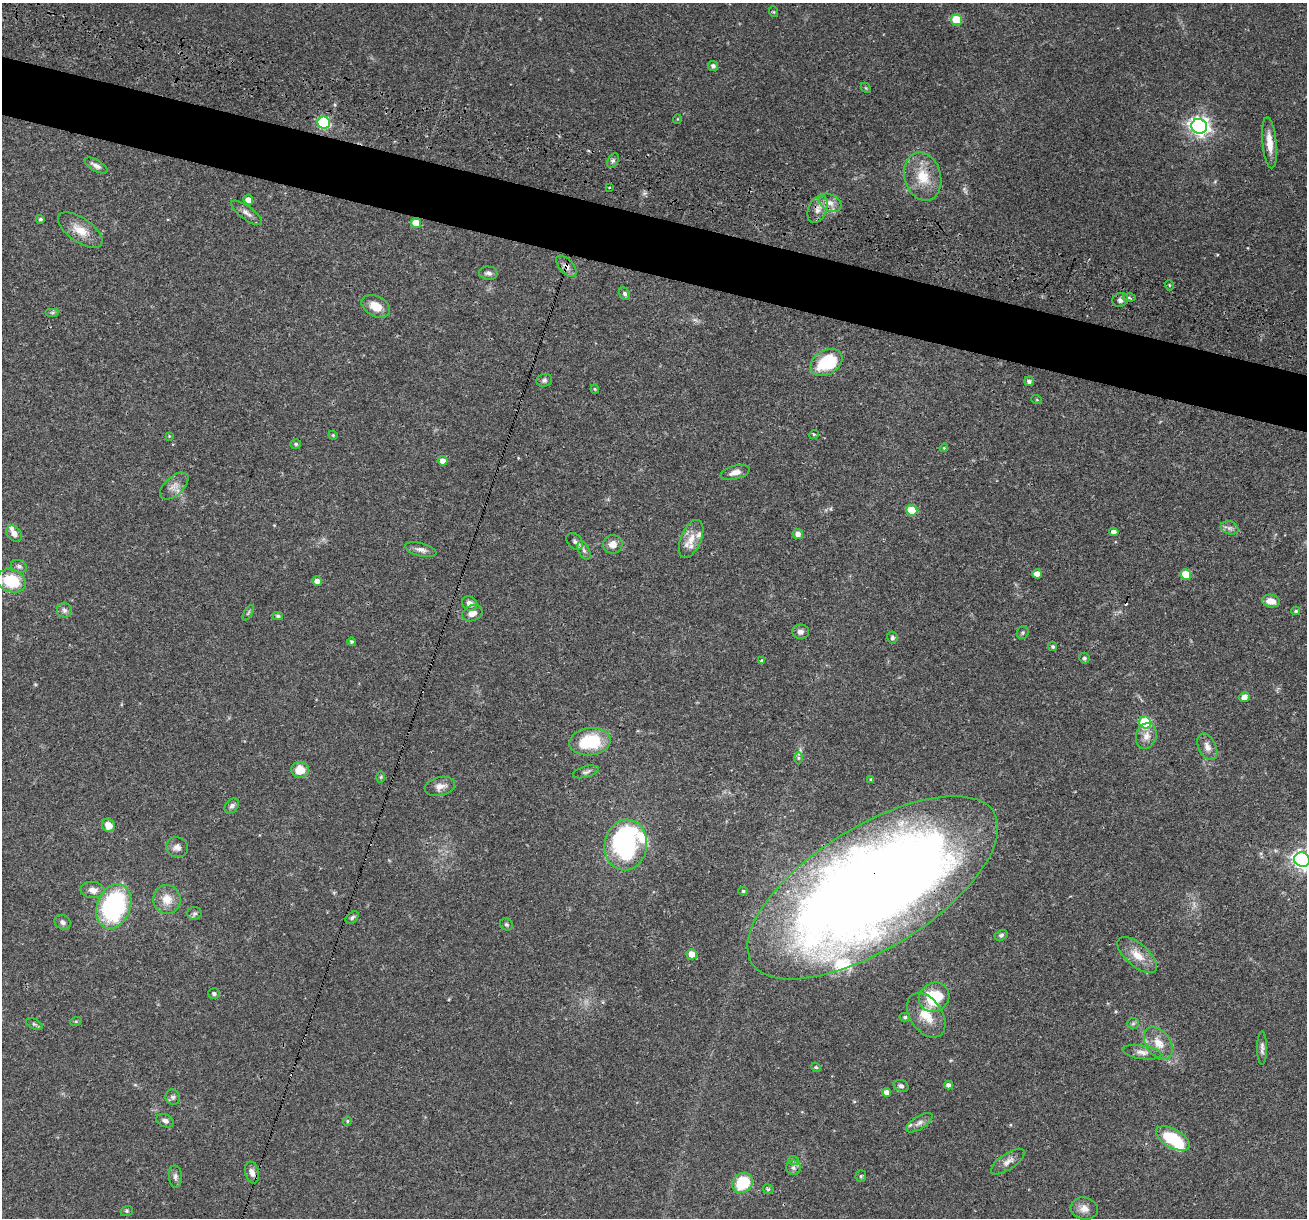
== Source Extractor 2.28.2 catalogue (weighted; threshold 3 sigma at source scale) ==
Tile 11 of 4 x 4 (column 3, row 3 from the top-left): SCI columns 2612-3916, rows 1468-2683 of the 5240 x 5301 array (HDU 1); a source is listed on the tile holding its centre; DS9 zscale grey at full resolution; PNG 1309 x 1220 px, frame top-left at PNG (2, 3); each listed source drawn as its Kron ellipse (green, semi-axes under 4 px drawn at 4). Shown black and unused: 5% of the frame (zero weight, under 3 of 4 exposures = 3% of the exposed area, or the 3 px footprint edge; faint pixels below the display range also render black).
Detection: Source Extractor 2.28.2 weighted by HDU 2 'WHT'; one run over the whole footprint, this tile lists its part. Background 0.0564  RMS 0.0032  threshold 0.0146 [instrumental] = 3 sigma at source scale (4.5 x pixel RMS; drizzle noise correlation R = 1.50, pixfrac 1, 0.05/0.05 arcsec/px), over >= 5 px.
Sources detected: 136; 1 too faint to see at this stretch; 2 inside a brighter object's white glare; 1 cosmic-ray / hot-pixel residue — neither listed nor drawn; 6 inside a brighter listed object's ellipse — not listed separately; the other 126 listed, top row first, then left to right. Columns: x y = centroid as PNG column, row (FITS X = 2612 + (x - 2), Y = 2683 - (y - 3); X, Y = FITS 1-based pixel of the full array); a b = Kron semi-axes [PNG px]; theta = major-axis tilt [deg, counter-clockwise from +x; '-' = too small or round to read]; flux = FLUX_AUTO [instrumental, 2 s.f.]
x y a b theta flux
774 12 5 3 - 0.31
957 20 5 5 - 13
713 66 5 5 - 1.1
866 88 6 4 -46 0.38
677 119 4 3 - 0.23
324 123 6 6 - 39
1199 126 8 7 - 160
1269 143 25 7 -84 4.3
613 160 8 5 63 0.79
96 166 13 5 -30 1.6
923 177 24 18 -75 8.4
609 188 3 2 - 0.43
248 200 5 5 - 2.3
830 203 12 8 -28 2.4
818 209 14 9 65 2.8
247 213 18 6 -37 1.8
40 219 4 4 - 0.57
416 223 5 5 - 6
80 230 26 12 -35 5.3
566 266 13 7 -47 1.7
488 273 9 6 -6 1.2
1169 285 5 3 - 0.29
625 294 6 5 - 0.68
1129 298 6 4 -3 0.6
1120 300 8 7 - 1.3
376 306 15 10 -28 4.4
52 312 7 4 0 0.54
826 363 17 12 32 17
544 380 8 6 14 0.8
1029 381 5 4 - 0.97
595 389 4 4 - 0.33
1037 400 5 3 - 0.34
814 434 5 3 - 0.34
333 435 4 4 - 0.33
169 436 3 3 - 0.24
296 444 5 4 - 0.48
944 448 4 4 - 0.27
443 461 5 5 - 2
735 472 15 6 15 2.1
174 486 17 9 42 2.6
912 510 5 5 - 10
1230 528 9 6 -14 1.2
1114 532 4 4 - 1.6
14 533 9 6 -47 1.9
798 534 5 5 - 1.6
691 539 20 10 67 4.4
575 541 9 7 -44 1
613 544 10 9 - 2.7
421 550 16 6 -14 1.6
584 550 10 5 -65 1.1
19 566 8 6 -19 0.93
1037 574 5 4 - 2.6
1186 574 5 5 - 7.5
11 581 15 11 -20 13
317 581 5 5 - 2
1271 601 9 6 -8 3.2
470 603 8 7 - 1.7
64 610 7 7 - 1.1
1296 611 4 4 - 0.47
248 613 9 3 60 0.46
472 613 10 7 23 2.6
278 616 5 4 - 0.59
801 632 8 7 - 1.3
1023 633 6 5 - 0.55
892 638 6 5 - 0.64
352 642 4 4 - 0.52
1053 647 4 4 - 0.57
1084 658 5 5 - 0.61
761 661 3 3 - 0.82
1244 697 5 5 - 2.2
1145 723 6 6 - 25
1146 736 13 10 71 2.6
590 742 21 13 6 17
1207 747 14 9 -65 2.2
798 758 6 4 -90 0.47
300 770 8 8 - 5.8
586 772 13 5 16 0.98
381 777 6 4 89 0.41
871 780 4 3 - 0.46
440 786 15 9 13 2.3
232 806 8 6 50 0.93
108 825 7 6 - 3.6
626 845 25 21 80 39
177 847 11 10 - 1.8
1302 860 8 7 - 150
873 888 143 61 32 580
93 890 12 8 -6 2.3
743 891 5 4 - 0.5
167 899 14 13 - 4.4
114 906 23 16 69 43
194 913 7 6 - 0.79
352 918 7 5 40 0.7
63 922 8 7 - 0.98
506 924 6 5 - 0.55
1001 935 7 5 28 0.62
692 954 5 5 - 4.2
1137 955 24 11 -41 5.3
214 994 6 5 - 0.79
934 997 16 14 35 14
926 1015 24 16 -55 7.3
905 1017 5 4 - 0.62
76 1021 6 4 19 0.35
1133 1023 6 5 - 0.5
34 1024 9 5 -27 0.68
1158 1043 18 12 -53 4.6
1262 1048 17 5 90 1.3
1142 1052 19 7 -8 2.2
816 1067 5 4 - 0.48
949 1085 4 4 - 1.6
901 1086 8 5 -22 0.89
887 1092 4 4 - 1.7
173 1097 8 7 - 0.9
165 1121 9 6 -23 1.2
347 1121 5 4 - 0.4
919 1123 15 6 32 1.6
1173 1139 19 9 -30 16
794 1161 5 3 - 0.39
1008 1162 19 8 34 2.3
793 1168 7 7 - 1
252 1172 11 7 -73 1.9
861 1176 5 5 - 0.5
175 1177 11 6 -87 1.1
743 1183 11 9 40 12
768 1189 5 4 - 0.54
1084 1209 14 11 -9 2.5
127 1211 6 5 - 0.47
Overlapping masked pixels (flux is a lower limit): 2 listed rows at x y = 566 266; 873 888
Isophote crosses this tile's border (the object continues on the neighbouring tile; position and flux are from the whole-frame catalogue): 1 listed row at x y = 1302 860